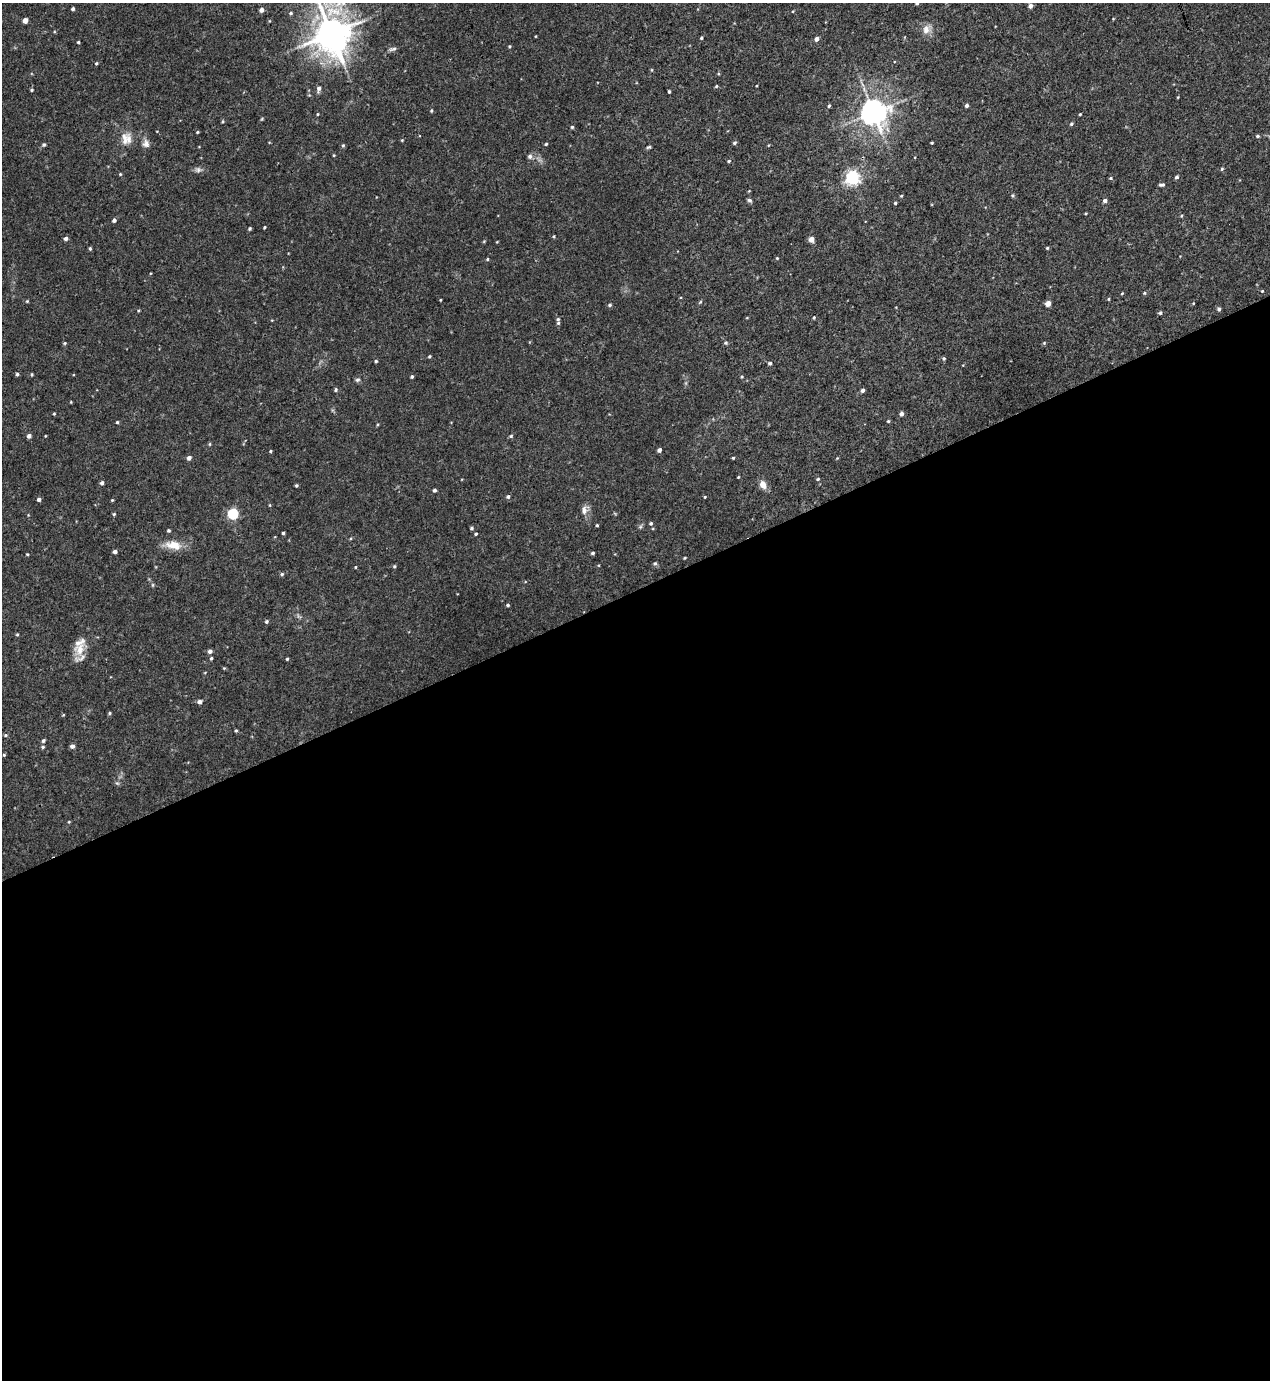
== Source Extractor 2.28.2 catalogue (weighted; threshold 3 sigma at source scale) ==
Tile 15 of 4 x 4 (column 3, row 4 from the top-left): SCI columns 2687-3954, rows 59-1436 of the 5522 x 5568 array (HDU 1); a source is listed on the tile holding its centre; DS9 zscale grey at full resolution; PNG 1272 x 1382 px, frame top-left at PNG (2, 3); no overlay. Shown black and unused: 57% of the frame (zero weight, under 3 of 4 exposures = <1% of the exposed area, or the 3 px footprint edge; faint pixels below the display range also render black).
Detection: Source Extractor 2.28.2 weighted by HDU 2 'WHT'; one run over the whole footprint, this tile lists its part. Background 0.02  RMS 0.0041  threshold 0.0185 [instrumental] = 3 sigma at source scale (4.5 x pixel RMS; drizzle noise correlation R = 1.50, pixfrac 1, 0.05/0.05 arcsec/px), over >= 5 px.
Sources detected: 156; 2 inside a brighter listed object's ellipse — not listed separately; the other 154 listed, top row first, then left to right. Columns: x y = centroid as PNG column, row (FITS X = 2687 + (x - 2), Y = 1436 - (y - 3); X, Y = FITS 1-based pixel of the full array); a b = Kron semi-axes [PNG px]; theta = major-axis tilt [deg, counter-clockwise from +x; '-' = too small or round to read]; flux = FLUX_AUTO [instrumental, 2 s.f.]
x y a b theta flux
917 3 4 3 - 0.6
1030 6 4 4 - 1.7
73 9 3 3 - 0.86
261 10 5 4 - 1.8
793 11 4 3 - 0.31
291 13 5 4 - 0.57
25 20 4 4 - 2.8
926 29 13 10 77 3
331 34 13 12 - 660
701 38 4 3 - 0.51
816 39 4 4 - 1.7
78 42 3 3 - 0.48
509 46 4 3 - 0.38
393 49 10 4 17 0.93
96 63 4 3 - 0.49
716 86 4 3 - 0.43
319 88 7 5 77 1.4
32 90 4 4 - 0.44
669 91 3 3 - 0.59
1178 97 4 3 - 0.29
966 105 4 4 - 1
829 106 4 3 - 0.6
431 110 4 3 - 0.47
874 112 8 8 - 440
318 114 4 3 - 0.33
1080 114 3 2 - 0.36
223 121 4 3 - 0.44
1071 124 4 4 - 0.62
572 127 4 4 - 0.54
197 132 4 3 - 0.37
1258 136 5 4 - 0.62
125 138 20 8 -81 3.6
402 140 4 3 - 0.33
146 143 11 9 -86 2
734 143 5 4 - 0.68
932 143 3 2 - 0.41
546 144 3 3 - 0.47
44 145 5 4 - 0.63
343 145 5 4 - 0.51
649 147 6 4 17 0.54
334 155 4 3 - 0.34
530 156 6 6 - 1.1
729 161 4 4 - 0.51
1222 169 4 4 - 0.47
198 170 7 7 - 1.2
120 174 4 4 - 0.37
1176 177 4 4 - 0.75
852 178 6 6 - 93
1111 178 4 4 - 0.46
1162 185 6 4 6 0.8
1012 195 6 4 -72 0.53
901 196 4 3 - 0.37
749 200 6 4 -21 0.83
1105 201 5 4 - 1.2
895 203 4 3 - 0.58
1181 216 4 3 - 0.4
114 220 4 4 - 1.2
264 227 3 2 - 0.41
250 228 4 3 - 0.54
554 236 4 3 - 0.36
66 238 4 4 - 1.2
811 239 4 4 - 3.3
484 241 5 3 - 0.33
90 248 4 3 - 0.57
1047 248 4 4 - 0.46
777 258 4 3 - 0.34
487 259 4 3 - 0.4
1262 291 3 3 - 0.28
1122 293 4 3 - 0.35
1144 293 4 4 - 0.44
1108 299 4 3 - 0.36
440 300 3 2 - 0.29
27 301 4 4 - 0.4
700 302 6 4 45 0.43
1048 303 4 4 - 3.4
610 305 5 4 - 0.61
1219 309 5 4 - 0.78
1160 313 5 4 - 0.61
814 317 4 4 - 0.4
558 323 6 5 - 0.66
65 343 4 4 - 0.46
726 343 5 5 - 0.62
1044 343 5 4 - 0.41
429 356 4 3 - 0.45
944 358 5 4 - 0.56
376 361 4 3 - 0.56
770 363 4 4 - 0.7
17 374 4 4 - 0.61
32 375 4 3 - 0.43
412 376 4 3 - 0.62
742 377 4 3 - 0.4
357 380 7 5 2 0.74
336 390 5 4 - 0.57
863 390 4 4 - 1.2
71 402 4 2 - 0.28
54 414 3 3 - 0.39
901 414 5 4 - 1.2
888 421 4 3 - 0.43
117 422 4 4 - 0.44
29 436 4 4 - 1.3
45 436 4 2 - 0.24
511 436 5 4 - 0.55
209 444 5 3 - 0.42
659 450 4 4 - 1.2
270 451 4 3 - 0.38
189 458 5 4 - 1.5
733 458 3 3 - 0.44
738 477 3 3 - 0.34
818 479 5 4 - 0.44
102 483 4 4 - 1
296 485 3 3 - 0.53
763 485 10 7 -56 3.3
434 490 4 3 - 0.81
508 497 4 4 - 0.84
705 497 3 3 - 0.33
39 499 4 4 - 0.93
112 500 3 3 - 0.38
270 505 4 3 - 0.31
584 510 13 7 89 2.3
114 514 4 4 - 0.47
233 514 5 5 - 39
651 523 5 4 - 0.62
597 525 3 3 - 0.42
472 528 4 3 - 0.59
168 530 4 4 - 0.57
283 533 3 3 - 0.53
476 534 4 3 - 0.48
173 545 23 11 -10 5.7
115 552 4 4 - 1.1
593 553 5 4 - 0.6
27 554 3 3 - 0.4
685 558 3 3 - 0.38
655 563 5 5 - 0.68
394 566 4 4 - 0.46
355 567 4 2 - 0.3
282 574 5 4 - 0.56
153 585 6 4 -90 0.47
508 605 4 3 - 0.58
266 621 5 4 - 0.61
17 634 4 3 - 0.42
80 649 20 15 68 6.2
210 651 5 4 - 1.4
211 658 4 4 - 0.52
287 659 3 3 - 0.49
224 668 4 4 - 0.35
199 702 5 4 - 1.4
110 713 4 4 - 0.45
236 731 4 3 - 0.47
5 735 5 4 - 0.52
43 741 5 4 - 0.71
72 746 4 4 - 1.3
43 747 5 4 - 0.55
4 755 4 4 - 0.44
69 822 4 3 - 0.32
Isophote crosses this tile's border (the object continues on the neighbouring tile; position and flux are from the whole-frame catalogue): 2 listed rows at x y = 917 3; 331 34